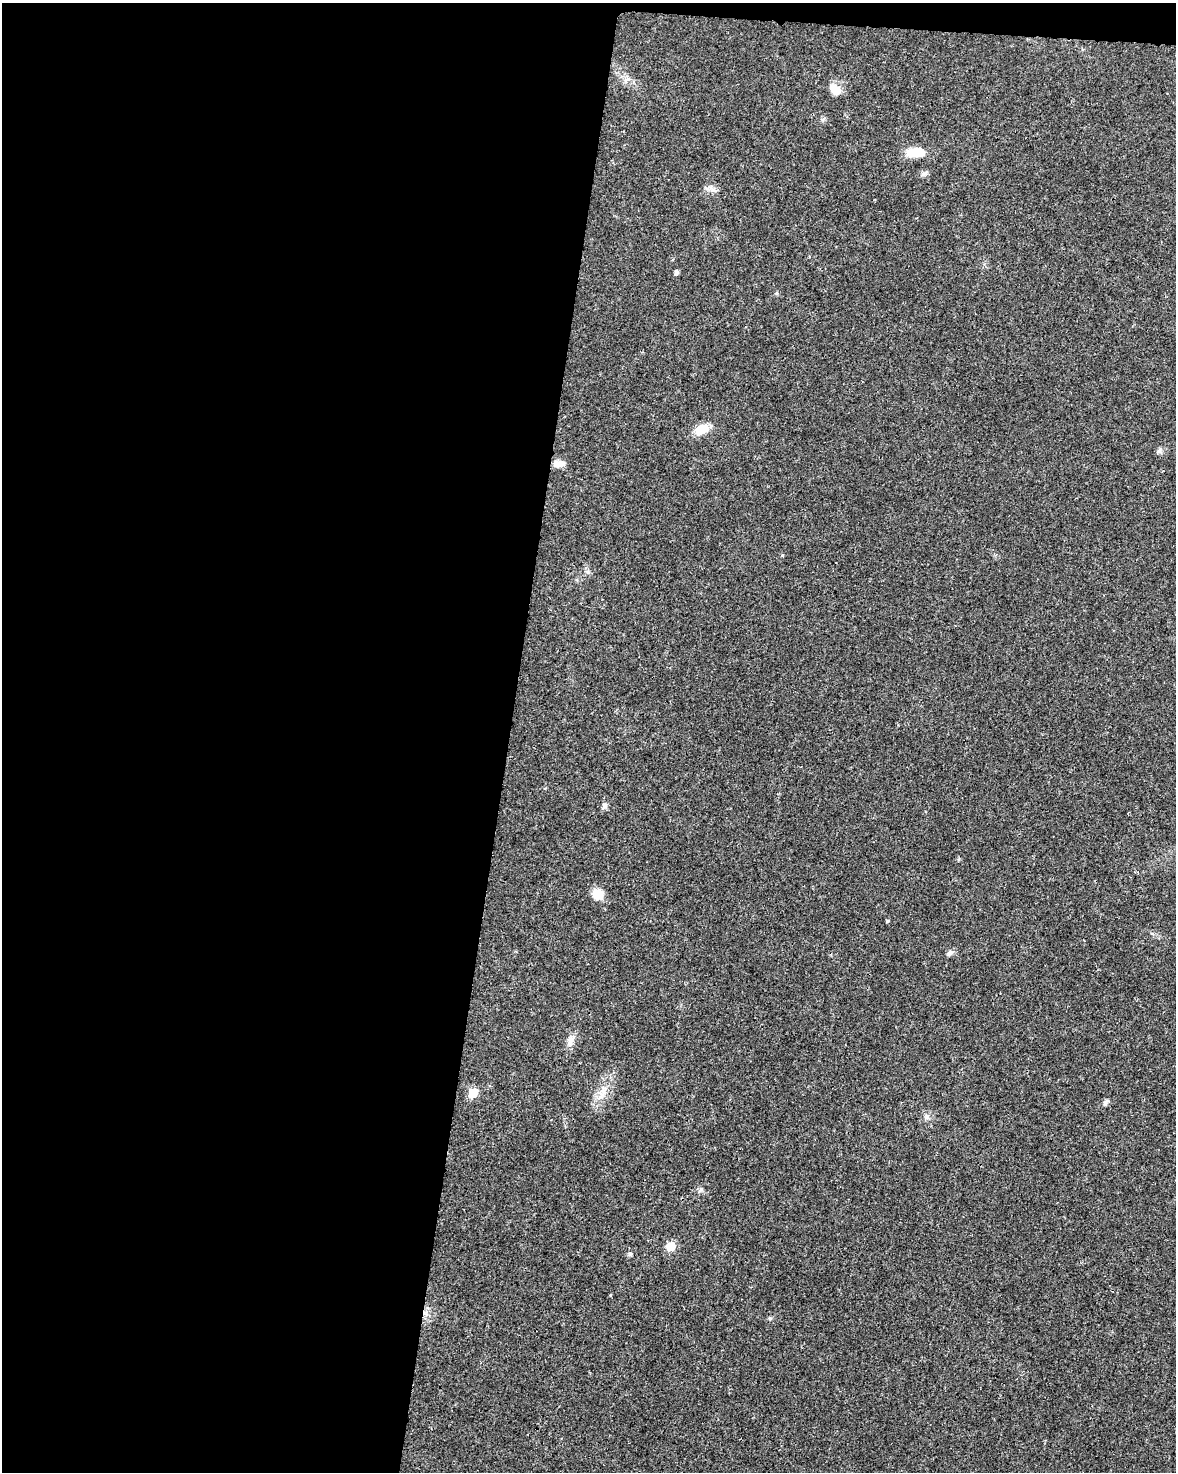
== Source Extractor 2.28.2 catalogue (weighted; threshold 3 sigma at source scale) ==
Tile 1 of 4 x 3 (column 1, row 1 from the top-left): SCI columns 5-1178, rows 3172-4641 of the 4707 x 4926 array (HDU 1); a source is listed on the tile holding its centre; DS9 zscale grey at full resolution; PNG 1178 x 1474 px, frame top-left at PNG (2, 3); no overlay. Shown black and unused: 44% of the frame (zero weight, under 3 of 4 exposures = <1% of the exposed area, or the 3 px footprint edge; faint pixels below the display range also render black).
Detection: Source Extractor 2.28.2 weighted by HDU 2 'WHT'; one run over the whole footprint, this tile lists its part. Background 0.0201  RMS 0.0029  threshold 0.0129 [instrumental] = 3 sigma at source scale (4.5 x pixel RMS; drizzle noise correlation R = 1.50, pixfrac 1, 0.0396/0.0396 arcsec/px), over >= 5 px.
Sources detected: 21; all 21 listed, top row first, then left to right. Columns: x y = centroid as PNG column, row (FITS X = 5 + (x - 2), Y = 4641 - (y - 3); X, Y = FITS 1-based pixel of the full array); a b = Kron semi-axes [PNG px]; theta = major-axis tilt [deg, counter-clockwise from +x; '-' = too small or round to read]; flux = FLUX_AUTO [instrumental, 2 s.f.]
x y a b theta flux
835 90 15 10 -45 3.4
916 152 21 10 1 6.2
924 174 9 6 22 0.81
712 188 14 6 -39 1.3
676 272 5 4 - 0.94
702 430 15 9 29 5.3
1159 451 8 6 62 0.74
559 464 15 7 3 2.1
605 805 6 6 - 1
598 894 8 8 - 7.2
888 921 5 4 - 0.33
950 953 9 6 22 0.99
570 1040 16 7 80 2
603 1090 13 8 73 2.4
473 1093 6 5 - 12
1106 1102 10 5 57 0.77
926 1117 8 8 - 1.1
671 1246 6 5 - 9.7
630 1254 6 5 - 0.53
611 1295 5 3 - 0.23
770 1318 6 4 17 0.41
Unlisted compact peaks at least as high as the median listed source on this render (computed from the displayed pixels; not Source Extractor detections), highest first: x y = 782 555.